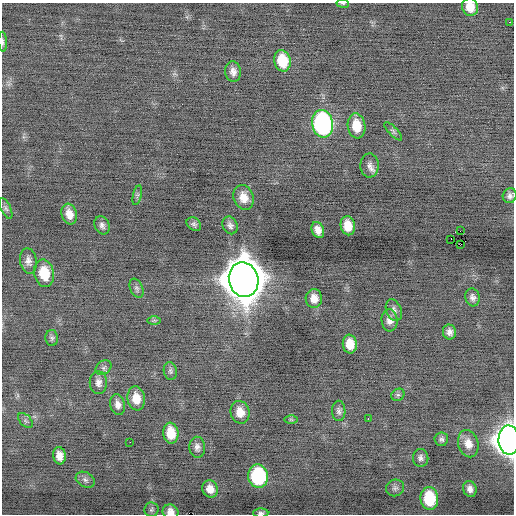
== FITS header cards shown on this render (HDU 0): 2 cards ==
NAXIS1  =                  512 / Axis length
NAXIS2  =                  512 / Axis length

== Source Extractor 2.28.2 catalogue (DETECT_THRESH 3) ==
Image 512 x 512 px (HDU 0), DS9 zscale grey, 1 PNG px = 1 image px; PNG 516 x 516 px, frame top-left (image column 1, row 512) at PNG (2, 3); each listed source drawn as its Kron ellipse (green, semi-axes under 4 px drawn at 4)
Background -0.119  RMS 0.7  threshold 2.1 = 3 sigma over >= 5 px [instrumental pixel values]
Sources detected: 63; all 63 listed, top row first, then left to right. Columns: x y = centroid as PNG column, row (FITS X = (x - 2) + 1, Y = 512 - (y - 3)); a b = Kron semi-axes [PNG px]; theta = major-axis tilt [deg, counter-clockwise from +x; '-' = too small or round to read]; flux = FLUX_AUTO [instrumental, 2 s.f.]
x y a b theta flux
343 3 6 3 -8 54
470 7 9 8 - 610
510 22 3 2 - 74
3 42 10 4 -87 98
282 61 11 8 -76 1300
233 72 10 8 -83 270
322 124 14 10 -79 11000
357 126 12 8 -82 950
393 131 12 4 -46 110
369 166 12 9 88 240
137 195 10 4 77 110
510 196 7 6 - 160
243 197 13 10 -70 540
6 208 11 5 -65 130
69 214 10 7 -73 480
194 224 8 6 -39 120
102 225 9 7 -63 180
230 225 9 7 -64 170
348 226 9 7 -81 680
318 230 8 6 -67 310
460 231 2 2 - 210
451 239 2 2 - 810
461 244 2 2 - 26
28 261 13 8 -81 270
44 273 14 10 -78 1300
244 280 17 14 -78 180000
137 288 10 6 -66 130
472 297 9 7 -77 190
314 298 9 8 - 460
394 310 11 7 -69 200
154 320 6 4 0 75
389 320 11 8 -85 280
449 332 7 6 - 220
52 338 8 6 -87 110
350 344 9 7 -83 660
103 368 9 6 37 120
170 371 9 6 -80 120
98 383 11 8 90 280
398 395 7 6 - 110
136 398 12 8 -81 690
118 404 10 7 -76 280
339 411 10 6 -87 160
240 412 11 9 -76 590
368 418 3 2 - 45
291 419 6 4 -1 76
25 421 9 5 -45 110
171 433 10 7 -83 890
441 439 7 6 - 130
509 440 15 10 -87 60000
130 442 2 2 - 130
468 444 14 10 -75 520
197 447 10 8 -87 210
59 456 9 6 -81 390
421 458 9 7 -85 170
258 476 12 10 -82 4400
85 480 10 7 -29 180
395 488 9 8 - 150
210 489 8 7 - 430
470 489 8 6 -71 240
429 498 11 9 -82 2000
151 510 7 7 - 100
170 512 8 7 - 310
261 513 7 4 2 110
At the frame edge (FLAGS 8, measured only in part): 6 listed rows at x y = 343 3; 470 7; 3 42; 509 440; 170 512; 261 513